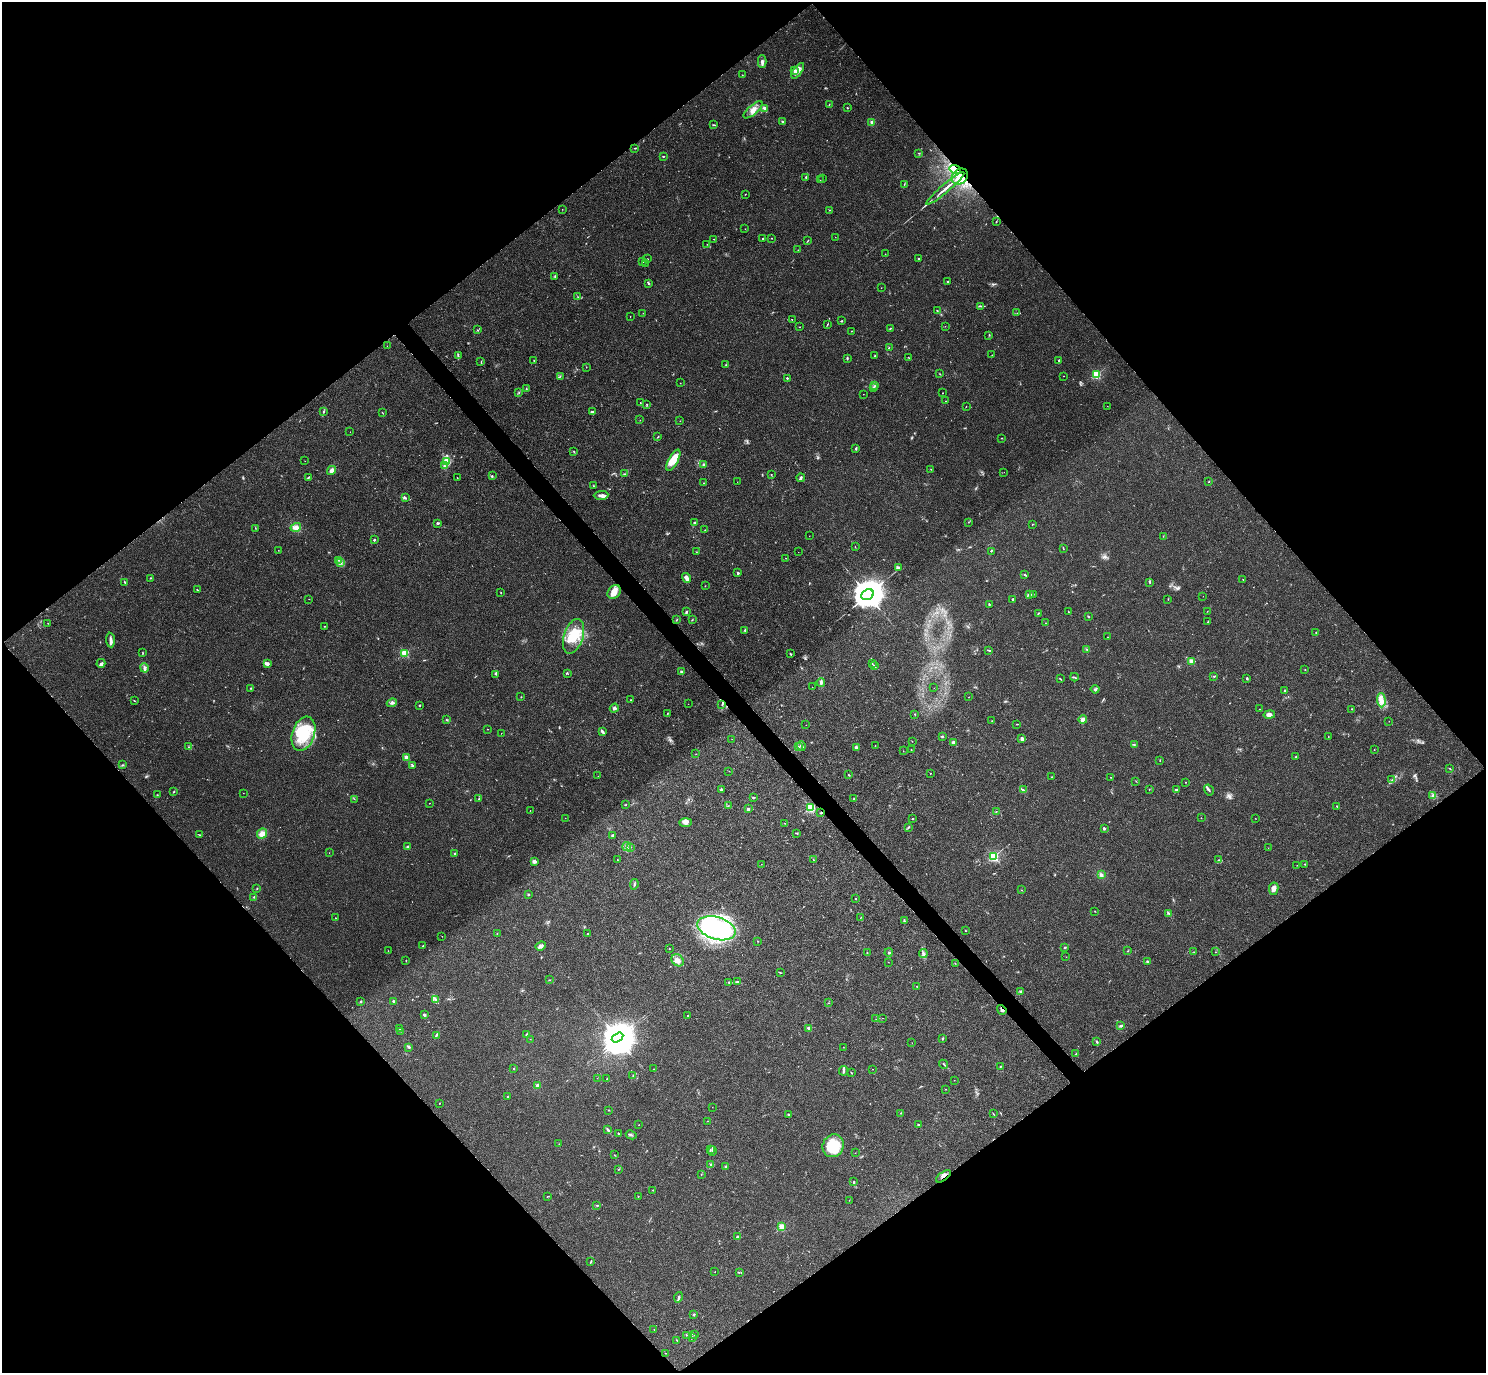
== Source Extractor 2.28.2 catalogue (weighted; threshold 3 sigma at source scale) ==
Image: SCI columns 25-5960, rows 319-5800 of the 5981 x 5978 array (HDU 1 of 3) = the unmasked area's bounding box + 8 px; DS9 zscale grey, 4 x 4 block average (1 PNG px = mean of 4 x 4 image px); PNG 1488 x 1375 px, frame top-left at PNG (2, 2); each listed source drawn as its Kron ellipse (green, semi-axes under 4 px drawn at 4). Shown black and unused: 51% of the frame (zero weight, under 3 of 4 exposures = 2% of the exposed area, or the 3 px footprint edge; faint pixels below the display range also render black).
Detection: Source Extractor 2.28.2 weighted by HDU 2 'WHT'. Background 0.0261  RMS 0.0024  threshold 0.0106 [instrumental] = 3 sigma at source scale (4.5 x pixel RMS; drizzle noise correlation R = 1.50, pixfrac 1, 0.05/0.05 arcsec/px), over >= 5 px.
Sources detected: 468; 11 too faint to see at this stretch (4 x 4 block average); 1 inside a brighter object's white glare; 1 cosmic-ray / hot-pixel residue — neither listed nor drawn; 10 coinciding with a brighter row at this scale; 24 inside a brighter listed object's ellipse — not listed separately; the other 421 listed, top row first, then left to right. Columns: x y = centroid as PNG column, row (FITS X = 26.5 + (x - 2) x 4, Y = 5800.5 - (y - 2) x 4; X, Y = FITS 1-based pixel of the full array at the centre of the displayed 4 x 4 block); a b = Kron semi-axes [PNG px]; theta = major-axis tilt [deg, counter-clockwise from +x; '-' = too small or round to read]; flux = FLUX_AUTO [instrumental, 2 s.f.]
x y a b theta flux
762 62 6 3 -89 4.3
794 71 3 2 - 2.3
798 71 9 3 54 6.9
742 75 2 2 - 0.48
829 104 2 2 - 0.57
847 108 2 2 - 0.85
765 109 3 2 - 5.5
753 110 12 4 41 10
783 121 3 2 - 2.3
872 122 2 2 - 37
714 125 4 2 - 1.3
635 148 3 2 - 0.74
918 153 2 2 - 0.71
664 156 2 2 - 0.79
955 169 6 3 -16 6.2
806 177 3 2 - 1.4
960 177 9 7 43 35
822 178 2 2 - 0.36
820 180 2 2 - 0.36
904 184 3 2 - 0.78
945 188 24 2 40 15
745 194 2 2 - 0.45
562 209 2 2 - 0.26
829 210 2 2 - 0.7
996 222 2 2 - 0.81
745 229 2 2 - 0.4
835 237 2 2 - 0.33
772 238 2 2 - 1.1
714 239 2 2 - 0.47
763 239 2 2 - 1.4
808 241 2 2 - 0.54
707 244 2 2 - 0.31
798 250 2 2 - 0.53
885 254 2 2 - 0.34
919 258 2 2 - 2.2
647 259 2 2 - 0.53
643 261 2 2 - 0.84
646 263 2 2 - 0.72
555 277 2 2 - 0.96
947 282 2 2 - 3.7
648 283 4 2 - 1.9
881 288 2 2 - 0.29
578 297 2 2 - 0.48
981 306 3 2 - 1
937 310 2 2 - 0.76
643 313 2 2 - 0.3
1017 313 2 2 - 0.41
630 317 2 2 - 0.63
792 319 2 2 - 0.73
841 321 2 2 - 1.5
827 324 3 2 - 0.86
945 326 2 2 - 0.26
799 327 2 2 - 0.64
890 328 3 2 - 0.89
478 330 2 2 - 0.94
851 331 2 2 - 1.6
989 335 2 2 - 0.61
387 346 2 2 - 0.29
889 347 2 2 - 0.57
992 355 2 2 - 0.3
458 356 3 2 - 1.3
875 356 3 2 - 0.94
847 358 3 2 - 1.6
909 358 3 2 - 0.69
1059 360 2 2 - 2.6
534 361 2 2 - 0.98
481 362 3 2 - 1.1
726 365 2 2 - 0.53
586 367 2 2 - 0.36
940 374 2 2 - 0.49
1096 374 2 2 - 130
560 376 2 2 - 0.61
1063 376 2 2 - 0.39
787 378 2 2 - 3.5
680 383 2 2 - 0.37
875 386 2 2 - 0.97
874 388 2 2 - 0.99
526 389 2 2 - 0.69
519 393 2 2 - 0.86
942 393 2 2 - 0.4
863 394 2 2 - 0.31
946 401 2 2 - 0.49
640 402 2 2 - 0.41
647 404 3 2 - 0.55
966 406 2 2 - 0.39
1107 406 2 2 - 0.37
324 411 2 2 - 1.1
593 411 4 2 - 1.3
382 412 2 2 - 0.57
640 420 2 2 - 0.28
680 421 2 2 - 0.99
350 432 2 2 - 0.21
658 437 2 2 - 1
1002 438 2 2 - 0.59
856 449 2 2 - 2.2
573 451 2 2 - 0.63
673 460 12 5 62 22
305 461 2 2 - 0.37
447 461 4 2 - 3.6
704 465 3 3 - 3
445 466 3 2 - 1.4
931 469 2 2 - 0.46
332 470 5 4 - 6.5
1004 472 2 2 - 0.31
624 474 3 2 - 0.86
771 475 2 2 - 0.55
492 476 2 2 - 0.83
308 477 3 2 - 1.2
457 478 2 2 - 0.68
801 478 4 3 - 2.2
1209 481 2 2 - 0.65
737 482 2 2 - 0.21
704 483 2 2 - 1.2
594 486 2 2 - 0.55
601 495 7 3 3 5.8
405 498 3 2 - 1.2
694 522 3 2 - 1.3
968 522 2 2 - 0.5
438 523 2 2 - 3.6
1032 524 2 2 - 0.79
296 527 5 4 - 8
255 528 2 2 - 0.51
705 530 2 2 - 0.48
809 536 2 2 - 0.25
1163 536 2 2 - 0.43
374 540 2 2 - 4.6
855 547 2 2 - 0.4
1063 548 3 2 - 0.89
278 550 2 2 - 0.37
991 551 2 2 - 0.89
696 552 2 2 - 0.35
798 552 2 2 - 0.23
786 558 2 2 - 0.49
338 560 2 2 - 0.41
340 563 2 2 - 1.2
899 567 3 2 - 1.8
738 573 2 2 - 7.7
1024 574 2 2 - 0.92
151 578 2 2 - 0.67
686 578 5 2 - 12
1243 579 2 2 - 0.47
125 582 3 2 - 1.2
1149 582 4 2 - 1.3
705 586 2 2 - 0.39
197 590 2 2 - 0.73
614 592 7 6 - 14
501 593 2 2 - 0.74
1033 594 2 2 - 0.85
868 595 6 5 - 4300
1030 595 2 2 - 1.2
1203 596 2 2 - 0.22
309 599 2 2 - 0.36
1013 599 2 2 - 1.4
1168 599 2 2 - 0.34
989 604 3 2 - 1.1
1068 611 3 2 - 0.79
1207 611 2 2 - 0.39
686 612 4 2 - 1.7
1038 613 3 2 - 0.92
1088 616 4 2 - 0.89
677 619 3 2 - 0.76
692 620 3 2 - 0.74
1208 621 3 2 - 0.85
48 623 2 2 - 0.51
1045 623 2 2 - 0.35
324 626 2 2 - 0.69
745 630 3 2 - 1.3
1316 632 2 2 - 0.54
574 636 18 9 72 39
1108 637 2 2 - 0.39
110 640 7 3 -84 4.4
1087 649 2 2 - 0.65
988 650 2 2 - 1.1
143 653 3 2 - 0.71
405 653 2 2 - 98
791 654 3 2 - 1.9
1191 661 2 2 - 42
101 663 4 3 - 2.8
267 663 4 2 - 1.7
872 663 2 2 - 0.54
875 666 2 2 - 0.79
144 668 5 3 - 3.3
1305 670 2 2 - 0.73
681 672 2 2 - 1.6
496 674 2 2 - 0.92
568 674 2 2 - 0.35
1214 676 3 2 - 1.3
1074 677 4 2 - 1.2
1247 678 3 2 - 1.7
1061 679 2 2 - 0.71
821 682 4 3 - 2.8
812 687 2 2 - 0.37
251 688 2 2 - 0.8
934 688 2 2 - 0.39
1095 689 4 2 - 1.8
1285 691 3 2 - 1.1
521 697 2 2 - 0.65
969 697 2 2 - 0.79
630 700 2 2 - 0.5
1381 700 7 3 -87 7.1
134 701 2 2 - 0.67
392 703 5 2 - 2.8
688 704 2 2 - 0.25
722 704 4 2 - 1.4
419 705 2 2 - 3
614 708 4 3 - 3.2
1259 709 2 2 - 0.26
1351 709 2 2 - 0.42
667 714 3 2 - 0.87
915 714 2 2 - 0.99
1269 715 6 4 11 5.7
446 719 2 2 - 0.66
1083 719 4 4 - 4.7
992 721 2 2 - 0.37
1389 721 2 2 - 0.28
1016 724 2 2 - 0.48
806 725 2 2 - 0.42
487 729 2 2 - 0.43
603 732 4 2 - 3.7
501 733 2 2 - 0.33
303 734 17 11 71 51
942 736 3 2 - 1.2
1328 737 2 2 - 0.4
732 739 2 2 - 0.23
1022 739 3 3 - 3.8
912 741 2 2 - 0.44
953 742 2 2 - 6.8
1134 744 3 2 - 1.1
801 746 5 3 - 3.9
875 746 2 2 - 0.39
188 747 3 2 - 0.67
798 747 3 2 - 1.1
856 747 2 2 - 3.7
1374 749 2 2 - 0.38
911 750 2 2 - 0.5
903 751 2 2 - 0.36
696 754 2 2 - 0.28
406 757 3 3 - 4.2
1296 757 2 2 - 3.4
1160 760 2 2 - 0.89
122 765 3 2 - 1.4
413 766 2 2 - 2
1450 768 2 2 - 0.71
729 771 2 2 - 0.29
930 773 2 2 - 1.7
849 775 3 2 - 0.94
598 776 2 2 - 0.29
1051 777 2 2 - 0.66
1111 777 2 2 - 0.6
1392 780 2 2 - 0.47
1136 781 2 2 - 0.47
1186 782 2 2 - 0.68
721 789 2 2 - 2.7
1149 789 2 2 - 0.61
1176 789 3 2 - 1.6
1023 790 2 2 - 1.3
1209 790 6 2 -58 2
174 791 3 2 - 0.96
243 793 2 2 - 0.35
157 795 2 2 - 0.81
1433 796 3 2 - 1.9
753 797 2 2 - 2.1
354 799 2 2 - 0.57
479 799 2 2 - 0.6
854 799 2 2 - 0.45
429 803 2 2 - 0.62
626 805 3 2 - 0.81
728 806 2 2 - 0.82
1337 806 2 2 - 0.83
811 807 2 2 - 180
748 809 2 2 - 14
530 810 2 2 - 0.3
996 812 2 2 - 0.54
821 813 2 2 - 1.5
565 818 2 2 - 0.3
1201 818 2 2 - 1.1
1255 818 2 2 - 0.34
912 819 2 2 - 2.8
685 823 6 4 2 4.5
785 823 2 2 - 0.45
908 827 4 2 - 1.7
1104 829 2 2 - 11
797 833 3 2 - 0.93
262 834 5 4 - 8.9
200 835 3 2 - 0.6
612 835 4 3 - 2
408 847 2 2 - 11
627 847 4 2 - 2.1
631 847 2 2 - 0.41
1268 848 2 2 - 0.21
329 853 2 2 - 0.32
454 854 2 2 - 1.8
994 856 2 2 - 200
813 859 3 2 - 1.1
617 860 2 2 - 0.42
1218 860 2 2 - 0.69
534 861 2 2 - 24
761 864 2 2 - 0.3
1305 864 2 2 - 0.8
1297 865 2 2 - 0.31
1101 875 4 3 - 3.7
634 884 5 2 - 1.7
257 888 2 2 - 0.68
1274 889 6 4 80 6.7
1022 890 2 2 - 0.32
528 895 2 2 - 6.1
253 897 2 2 - 0.8
856 899 2 2 - 0.72
1095 911 2 2 - 0.46
1169 913 4 2 - 1.8
861 917 2 2 - 0.43
335 918 2 2 - 0.43
904 921 4 2 - 0.86
716 928 19 11 -17 180
965 931 2 2 - 0.94
497 933 2 2 - 0.64
588 934 2 2 - 0.71
442 936 2 2 - 0.29
757 941 2 2 - 0.54
423 946 2 2 - 2.3
541 946 5 3 - 5.7
1065 947 3 2 - 1.5
669 949 2 2 - 0.48
388 951 2 2 - 0.51
1127 951 2 2 - 0.41
867 952 2 2 - 0.47
889 952 4 2 - 1.3
1194 952 2 2 - 0.56
1215 952 2 2 - 0.34
923 953 4 2 - 2.7
1066 957 2 2 - 0.32
406 960 2 2 - 0.8
678 960 7 5 -44 8
1147 961 3 3 - 1.8
888 962 2 2 - 0.29
955 963 2 2 - 0.57
780 973 4 2 - 1
549 980 2 2 - 0.65
729 982 2 2 - 0.77
737 982 3 3 - 2.1
917 986 2 2 - 0.51
1020 992 3 3 - 2.7
435 1000 2 2 - 0.87
393 1001 2 2 - 2.4
361 1002 3 3 - 1.7
829 1003 2 2 - 0.41
1002 1010 5 2 - 3.4
424 1015 4 2 - 1.7
687 1016 2 2 - 0.55
883 1018 2 2 - 0.28
876 1019 2 2 - 0.31
1121 1026 3 2 - 2.6
809 1028 3 2 - 4.4
400 1029 2 2 - 0.83
401 1031 2 2 - 0.36
527 1034 2 2 - 1
436 1035 4 2 - 1.8
618 1038 6 4 33 3100
530 1039 2 2 - 0.39
942 1039 3 2 - 1.2
1097 1042 3 2 - 1.3
912 1043 2 2 - 0.32
409 1047 3 2 - 1.8
844 1047 2 2 - 0.29
1076 1053 2 2 - 0.75
944 1064 5 2 - 1.3
1001 1066 2 2 - 1.3
514 1069 2 2 - 3.1
654 1069 2 2 - 0.36
873 1069 2 2 - 0.54
844 1071 5 2 - 2.6
851 1073 2 2 - 0.62
633 1076 3 2 - 0.97
597 1078 2 2 - 0.29
607 1079 2 2 - 0.83
954 1080 2 2 - 0.3
537 1085 2 2 - 15
945 1089 2 2 - 0.4
508 1097 2 2 - 3.9
439 1103 2 2 - 0.57
712 1107 2 2 - 0.25
608 1110 2 2 - 0.53
901 1113 2 2 - 0.82
788 1114 3 2 - 1.1
993 1114 3 2 - 0.85
708 1121 2 2 - 0.45
639 1125 2 2 - 0.33
918 1125 2 2 - 4.2
608 1130 4 2 - 2.5
618 1133 3 2 - 1.3
631 1135 5 2 - 2.3
559 1144 2 2 - 0.58
833 1146 11 10 - 60
710 1149 2 2 - 1.2
712 1151 5 2 - 2.4
855 1153 2 2 - 0.28
614 1155 2 2 - 0.49
711 1165 3 2 - 1.3
726 1167 2 2 - 1.7
619 1169 2 2 - 0.49
701 1175 2 2 - 0.47
943 1176 8 2 36 3.5
854 1182 3 2 - 1
652 1190 2 2 - 0.36
547 1196 2 2 - 0.59
638 1196 2 2 - 1.5
849 1200 2 2 - 0.26
597 1205 3 2 - 0.73
782 1227 2 2 - 75
738 1237 3 3 - 5.2
591 1261 3 2 - 0.94
715 1272 2 2 - 0.35
739 1272 2 2 - 0.66
679 1297 5 2 - 2.6
693 1315 2 2 - 1.5
654 1330 2 2 - 0.5
686 1335 2 2 - 0.81
694 1335 2 2 - 0.87
692 1338 2 2 - 0.42
677 1340 2 2 - 0.57
666 1353 2 2 - 0.36
Overlapping masked pixels (flux is a lower limit): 5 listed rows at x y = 955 169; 960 177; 821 813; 1002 1010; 943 1176
Diffuse or blended objects may show on this block-average render without a row.